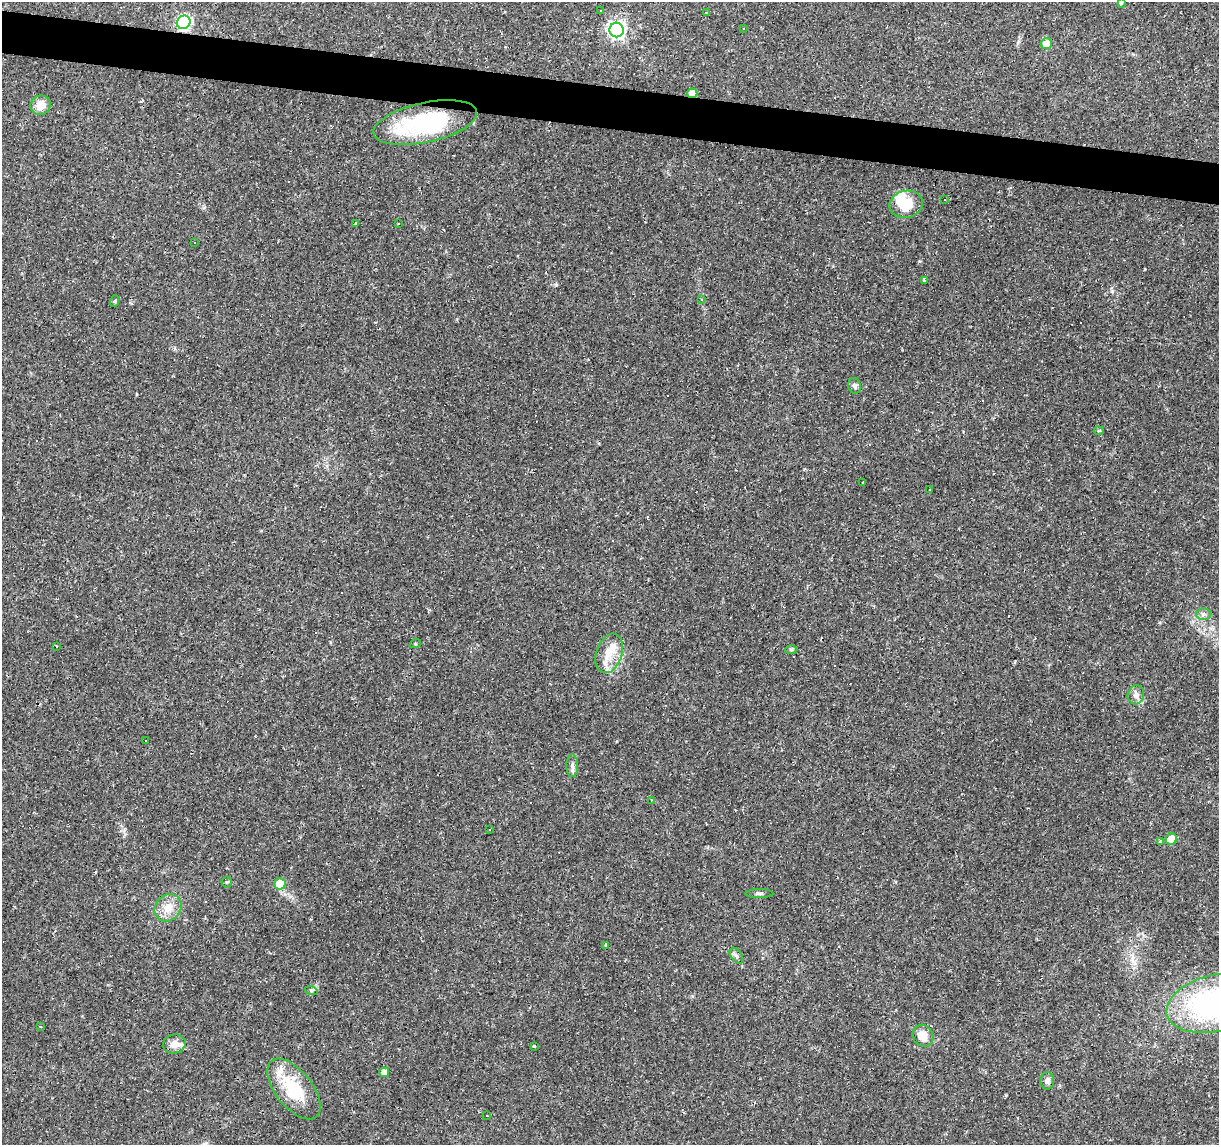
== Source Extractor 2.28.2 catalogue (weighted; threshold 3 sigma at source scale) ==
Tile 11 of 4 x 4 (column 3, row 3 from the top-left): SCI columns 2437-3653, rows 1426-2568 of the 4869 x 5077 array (HDU 1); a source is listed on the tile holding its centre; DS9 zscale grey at full resolution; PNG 1221 x 1147 px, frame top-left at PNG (2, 2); each listed source drawn as its Kron ellipse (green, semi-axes under 4 px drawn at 4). Shown black and unused: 4% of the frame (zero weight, under 2 of 3 exposures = <1% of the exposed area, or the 3 px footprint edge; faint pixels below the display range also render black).
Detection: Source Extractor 2.28.2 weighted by HDU 2 'WHT'; one run over the whole footprint, this tile lists its part. Background 0.0556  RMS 0.0046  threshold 0.0207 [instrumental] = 3 sigma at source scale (4.5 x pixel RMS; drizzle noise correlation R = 1.50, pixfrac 1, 0.0396/0.0396 arcsec/px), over >= 5 px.
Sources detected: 91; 1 inside a brighter object's white glare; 37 cosmic-ray / hot-pixel residue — neither listed nor drawn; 3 inside a brighter listed object's ellipse — not listed separately; the other 50 listed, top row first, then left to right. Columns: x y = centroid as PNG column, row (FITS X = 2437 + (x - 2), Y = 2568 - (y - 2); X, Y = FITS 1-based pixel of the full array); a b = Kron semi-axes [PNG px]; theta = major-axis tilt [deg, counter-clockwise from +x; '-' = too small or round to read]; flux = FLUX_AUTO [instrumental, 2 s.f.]
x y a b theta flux
1121 2 3 3 - 5.4
601 10 3 3 - 0.42
707 13 3 3 - 0.42
184 22 7 6 - 63
743 28 3 2 - 0.68
617 30 7 7 - 130
1047 44 6 5 - 6
692 93 5 4 - 3.2
41 105 10 9 - 5.2
425 123 53 20 12 51
945 199 3 3 - 0.87
906 204 17 13 11 12
356 224 4 3 - 0.73
399 224 3 2 - 0.48
195 242 3 3 - 0.71
924 280 3 2 - 0.6
702 299 3 3 - 0.37
115 301 6 4 71 0.56
855 386 8 6 -75 1.4
1099 431 5 2 - 0.5
863 483 4 2 - 0.61
929 490 3 2 - 0.46
1204 614 7 6 - 1.3
415 644 5 3 - 0.43
57 646 3 2 - 0.55
791 650 6 4 -1 0.67
609 653 20 13 72 8.3
1136 695 9 8 - 2.3
145 740 3 2 - 0.48
572 766 11 6 -89 1.7
651 800 3 3 - 0.46
489 830 2 2 - 0.29
1171 839 6 5 - 9.6
1160 842 3 3 - 1.3
227 882 5 5 - 0.61
280 884 5 5 - 12
759 893 14 4 0 1.1
168 908 15 12 50 6
606 945 4 3 - 1.1
736 956 9 5 -54 1.3
311 990 6 4 -19 0.65
1216 1003 50 28 13 110
40 1026 3 2 - 0.32
923 1036 11 10 - 6.1
174 1044 11 9 16 4.3
534 1046 3 3 - 0.62
384 1072 5 4 - 3.1
1047 1081 8 7 - 1.8
294 1089 36 18 -51 22
487 1116 3 2 - 0.48
Overlapping masked pixels (flux is a lower limit): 1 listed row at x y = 692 93
Isophote crosses this tile's border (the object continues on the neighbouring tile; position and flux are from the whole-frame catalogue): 2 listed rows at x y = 1121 2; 1216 1003
Unlisted compact peaks at least as high as the median listed source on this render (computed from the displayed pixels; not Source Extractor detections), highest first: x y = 556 285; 1145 269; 1112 291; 1006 1095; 1018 42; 204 207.